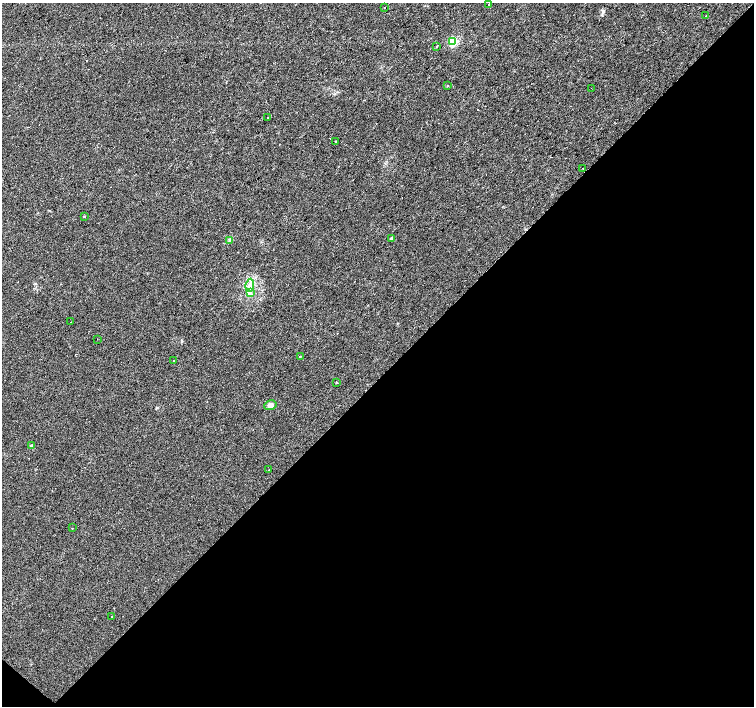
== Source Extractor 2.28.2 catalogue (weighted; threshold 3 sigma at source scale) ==
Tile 15 of 4 x 4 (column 3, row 4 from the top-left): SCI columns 3012-4515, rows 229-1636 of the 6019 x 6023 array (HDU 1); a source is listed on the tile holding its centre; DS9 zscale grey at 2 x 2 block average (1 PNG px = mean of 2 x 2 image px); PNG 756 x 708 px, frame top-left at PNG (2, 3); each listed source drawn as its Kron ellipse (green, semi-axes under 4 px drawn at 4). Shown black and unused: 47% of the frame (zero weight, under 2 of 3 exposures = <1% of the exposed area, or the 3 px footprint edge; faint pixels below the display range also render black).
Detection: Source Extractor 2.28.2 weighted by HDU 2 'WHT'; one run over the whole footprint, this tile lists its part. Background 0.0279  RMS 0.0059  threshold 0.0267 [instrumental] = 3 sigma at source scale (4.5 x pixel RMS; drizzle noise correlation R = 1.50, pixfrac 1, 0.0396/0.0396 arcsec/px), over >= 5 px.
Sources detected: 35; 10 cosmic-ray / hot-pixel residue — neither listed nor drawn; the other 25 listed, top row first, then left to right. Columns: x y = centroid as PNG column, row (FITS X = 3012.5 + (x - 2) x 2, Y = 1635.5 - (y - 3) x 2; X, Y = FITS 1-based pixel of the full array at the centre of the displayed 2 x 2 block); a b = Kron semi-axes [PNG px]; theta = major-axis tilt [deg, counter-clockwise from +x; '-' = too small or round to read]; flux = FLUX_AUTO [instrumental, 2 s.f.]
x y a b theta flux
489 4 2 2 - 3.4
384 7 2 2 - 1.7
705 16 2 2 - 0.61
453 42 3 3 - 110
436 47 2 2 - 4.4
447 86 2 2 - 1.3
591 88 2 2 - 0.72
267 117 2 2 - 1.7
336 142 2 2 - 3.2
583 168 2 2 - 1.9
84 216 2 2 - 0.95
391 239 3 3 - 2.8
230 240 4 2 - 1.4
250 285 6 3 84 5.1
250 293 4 3 - 3.4
71 322 2 2 - 0.89
97 339 2 2 - 0.63
300 356 2 2 - 2.8
173 360 2 2 - 3.5
337 382 2 2 - 3.2
270 405 6 4 10 6.3
32 446 4 3 - 2.3
269 470 2 2 - 1.6
73 528 2 2 - 0.86
111 617 2 2 - 2.4
Diffuse or blended objects may show on this block-average render without a row.